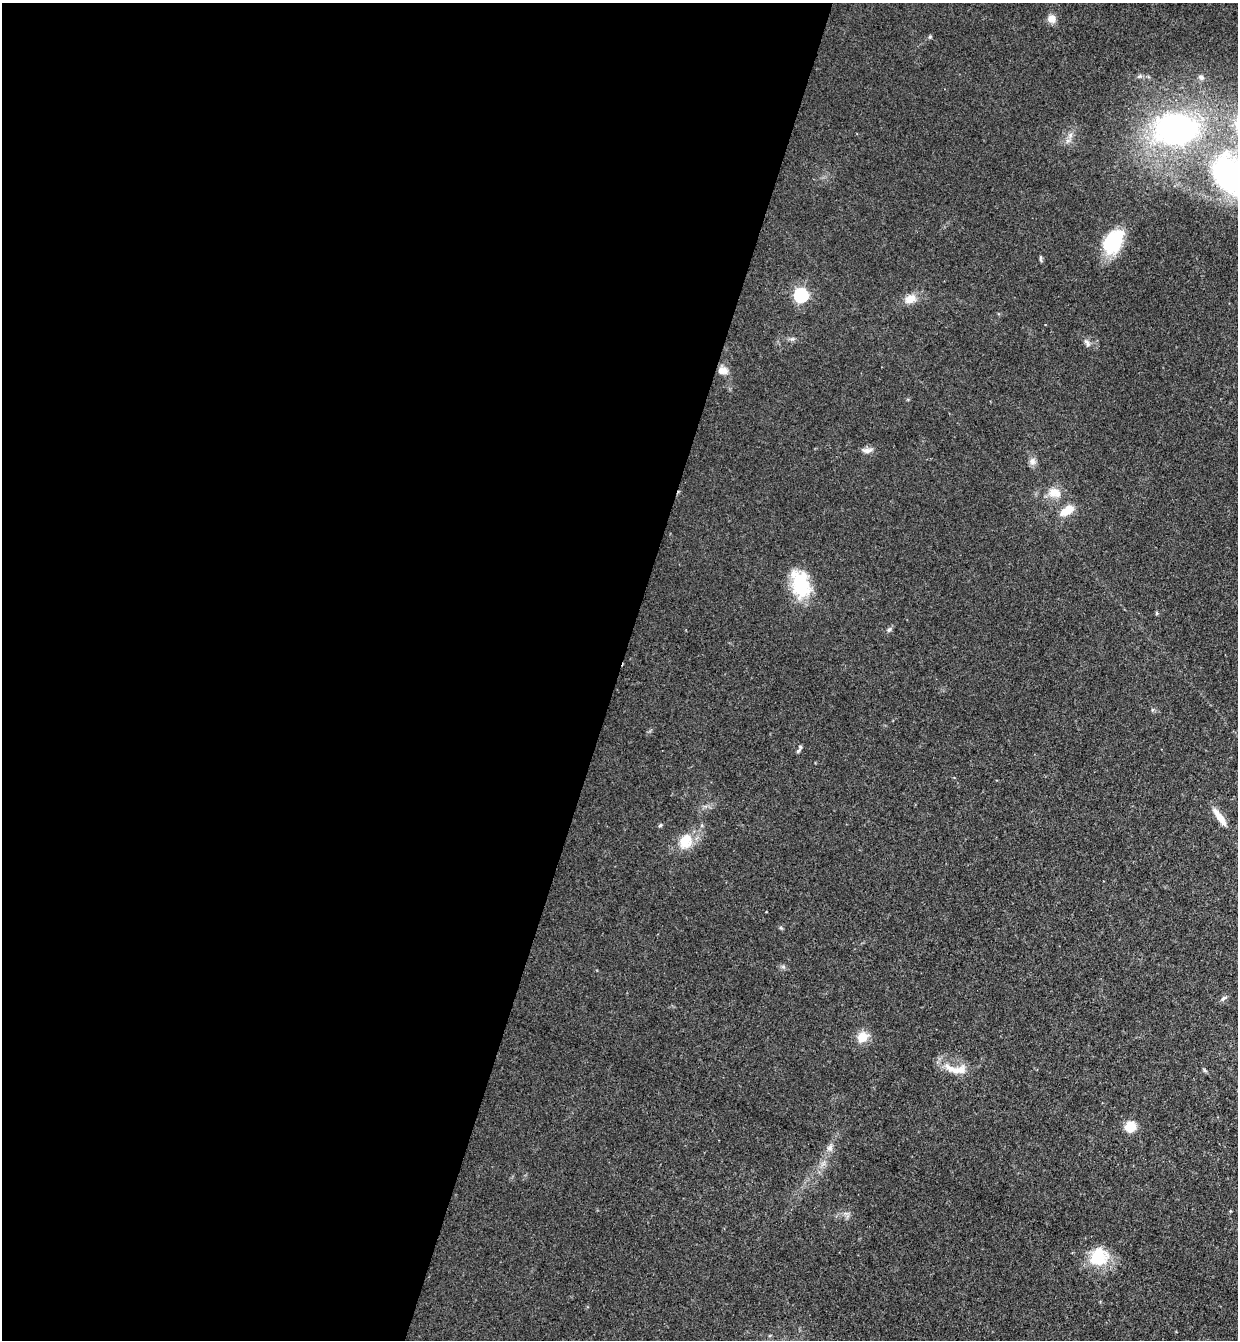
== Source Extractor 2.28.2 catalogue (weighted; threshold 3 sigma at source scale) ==
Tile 5 of 4 x 4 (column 1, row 2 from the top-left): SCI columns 189-1424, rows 2699-4036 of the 5447 x 5397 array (HDU 1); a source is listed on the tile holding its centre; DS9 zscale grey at full resolution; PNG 1240 x 1342 px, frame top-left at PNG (2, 3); no overlay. Shown black and unused: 50% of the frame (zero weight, under 3 of 4 exposures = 5% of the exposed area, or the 3 px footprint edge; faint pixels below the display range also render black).
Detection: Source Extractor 2.28.2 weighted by HDU 2 'WHT'; one run over the whole footprint, this tile lists its part. Background 0.101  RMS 0.0071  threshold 0.0321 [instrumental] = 3 sigma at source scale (4.5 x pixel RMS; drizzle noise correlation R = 1.50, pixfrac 1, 0.05/0.05 arcsec/px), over >= 5 px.
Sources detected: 32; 2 inside a brighter listed object's ellipse — not listed separately; the other 30 listed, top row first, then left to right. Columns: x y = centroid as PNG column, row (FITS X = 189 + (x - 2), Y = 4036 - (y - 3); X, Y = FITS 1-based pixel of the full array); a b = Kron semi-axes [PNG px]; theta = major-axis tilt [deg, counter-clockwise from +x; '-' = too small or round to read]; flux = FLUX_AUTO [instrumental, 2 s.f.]
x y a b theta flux
1051 19 9 8 - 5.9
930 37 6 4 1 0.9
1201 77 8 6 -29 2
1176 129 60 42 0 190
1070 135 7 6 - 2.4
1232 176 43 31 -39 200
1113 241 30 19 56 34
1041 259 9 3 -85 1.1
801 295 6 6 - 120
910 299 15 11 23 8.3
792 339 5 5 - 1.5
1087 343 12 6 -53 2.5
722 371 11 8 -8 6.4
867 450 14 7 1 3.8
1032 461 10 9 - 3.3
1054 493 18 12 -18 10
1067 511 16 8 32 12
801 584 35 21 -76 34
1157 613 6 4 -90 0.84
889 630 8 4 37 1.4
799 749 11 4 63 1.6
1219 817 24 7 -55 9.6
660 825 6 4 43 0.99
685 841 21 16 65 16
1223 998 9 5 45 1.9
862 1037 11 10 - 12
951 1069 21 9 -34 9.2
1130 1127 7 6 - 27
830 1148 9 8 - 3.2
1099 1256 25 23 42 26
Isophote crosses this tile's border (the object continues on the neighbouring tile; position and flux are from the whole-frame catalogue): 1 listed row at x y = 1232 176